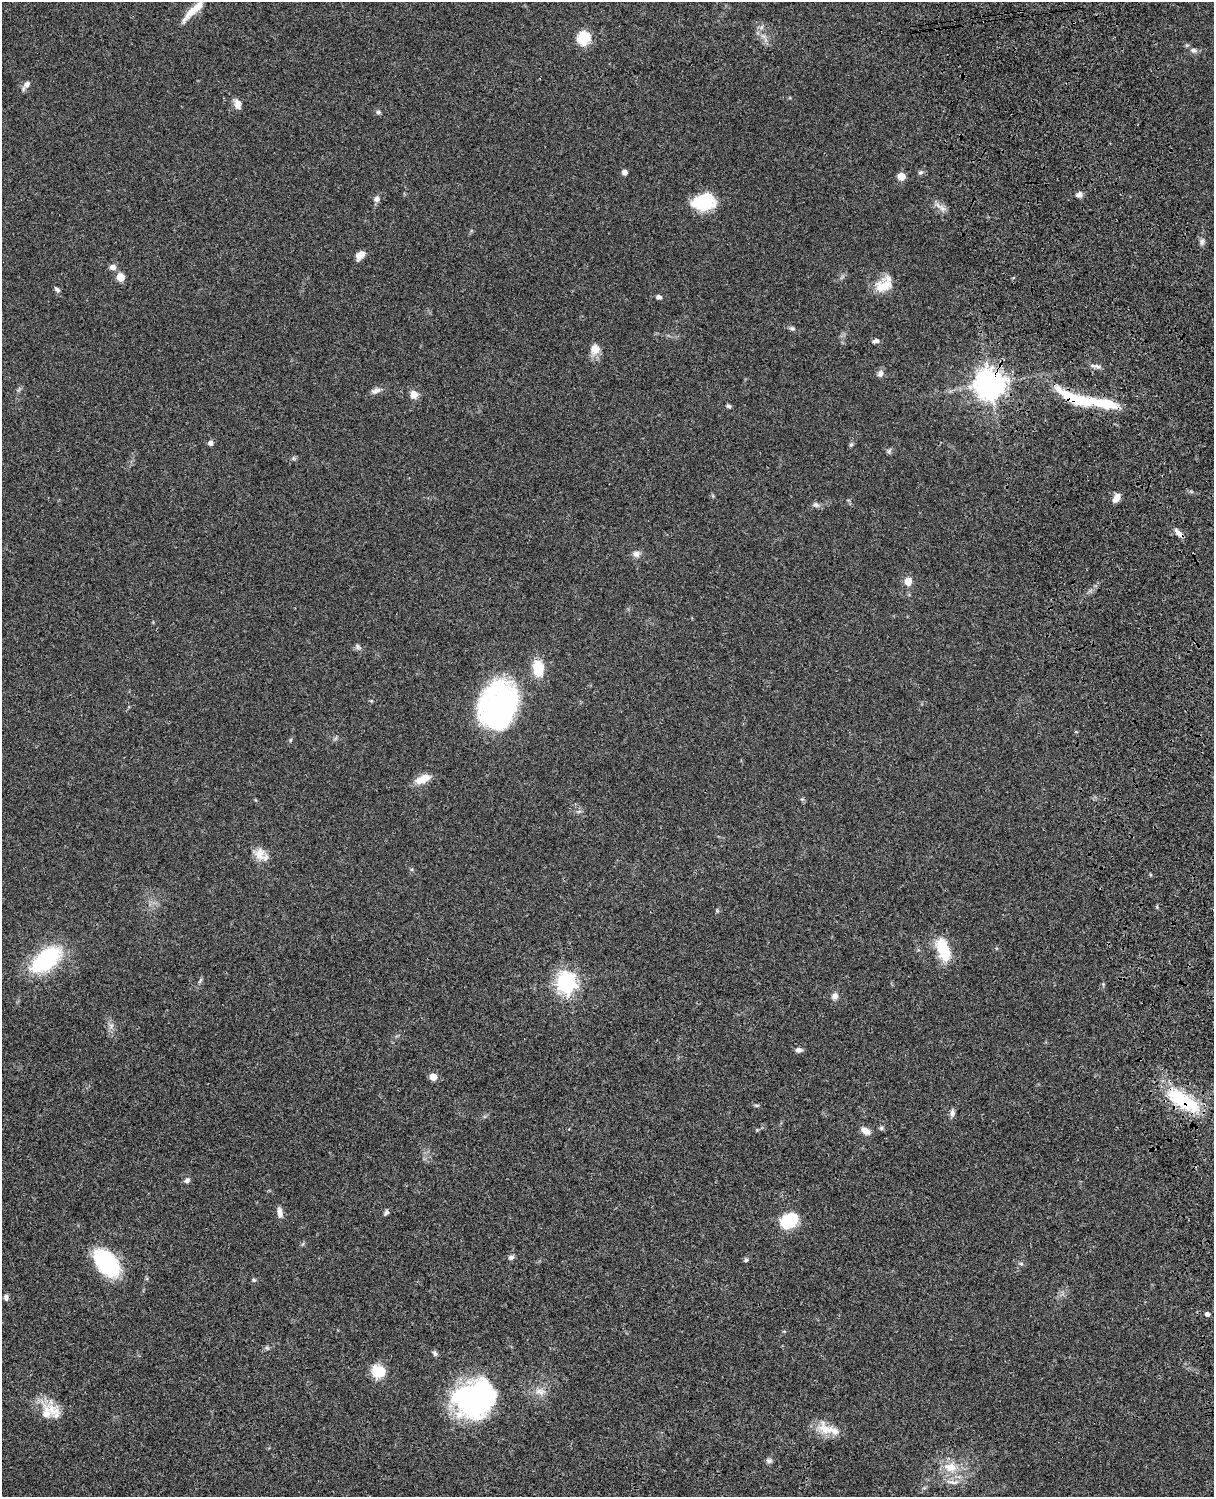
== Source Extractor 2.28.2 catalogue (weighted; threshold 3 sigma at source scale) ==
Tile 6 of 4 x 3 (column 2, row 2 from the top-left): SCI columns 1334-2545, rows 1773-3267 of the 5089 x 4928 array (HDU 1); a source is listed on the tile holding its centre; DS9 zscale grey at full resolution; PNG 1216 x 1499 px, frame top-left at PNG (2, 2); no overlay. Shown black and unused: <1% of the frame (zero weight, under 3 of 4 exposures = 6% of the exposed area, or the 3 px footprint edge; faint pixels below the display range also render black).
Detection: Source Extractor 2.28.2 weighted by HDU 2 'WHT'; one run over the whole footprint, this tile lists its part. Background 0.0756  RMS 0.0057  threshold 0.0259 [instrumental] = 3 sigma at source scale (4.5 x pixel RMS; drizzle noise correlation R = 1.50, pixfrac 1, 0.05/0.05 arcsec/px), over >= 5 px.
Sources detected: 91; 5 inside a brighter object's white glare — not listed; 6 inside a brighter listed object's ellipse — not listed separately; the other 80 listed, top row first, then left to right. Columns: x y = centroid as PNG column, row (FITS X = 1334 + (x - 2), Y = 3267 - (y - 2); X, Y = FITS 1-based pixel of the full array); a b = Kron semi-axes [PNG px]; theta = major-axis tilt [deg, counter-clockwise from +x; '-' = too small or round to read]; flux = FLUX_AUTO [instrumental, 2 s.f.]
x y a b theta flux
192 11 35 9 48 8.3
584 38 7 7 - 46
1193 50 10 7 -20 1.9
27 84 11 8 44 2.6
237 104 12 8 -77 3.5
378 112 6 6 - 1
625 172 5 5 - 2.2
921 172 7 5 29 1.3
901 176 5 5 - 11
1079 195 6 6 - 2.5
377 199 7 7 - 2.1
699 204 27 14 -22 15
942 208 13 7 -52 3.1
1202 242 9 6 87 1.7
360 255 11 7 46 4.2
113 267 9 7 -10 2.3
120 277 6 6 - 9.6
884 286 24 14 17 11
57 289 8 5 -42 1.3
659 297 7 5 -11 1.5
792 328 9 5 -20 1.3
876 341 8 5 12 1.8
595 349 13 11 78 5.7
1096 366 16 4 -10 1.9
880 374 9 7 68 2.4
990 384 10 10 - 650
376 391 13 7 14 2.7
414 394 10 9 - 4.3
1077 399 53 13 -21 28
728 406 6 5 - 1
210 443 6 6 - 1.8
851 444 6 5 - 0.97
889 451 8 4 54 1.1
1116 498 11 6 59 4.4
816 505 10 6 -26 1.7
1179 533 13 5 -41 3.4
636 554 10 9 - 2.7
908 581 8 7 - 6.1
358 647 9 5 -71 1.4
538 668 21 13 -84 13
500 708 37 25 56 160
290 740 6 3 71 0.67
422 779 17 11 25 6.5
802 799 6 4 -41 0.86
259 854 17 15 -64 6.8
717 911 6 5 - 0.72
943 949 24 12 -70 21
46 959 30 16 37 57
200 980 7 4 71 0.91
566 982 8 8 - 250
835 996 9 7 74 2.8
111 1026 7 6 - 1.8
799 1050 8 6 3 2
433 1077 5 5 - 7.7
1187 1103 38 20 -28 31
756 1105 6 4 -18 0.79
952 1113 11 6 85 1.9
881 1128 6 5 - 0.94
866 1131 12 7 -34 4
187 1180 8 6 42 1.6
280 1212 13 6 -81 3.3
386 1212 9 5 59 1.2
789 1220 16 11 25 28
511 1257 7 6 - 1.8
746 1260 5 5 - 0.95
106 1263 27 17 -47 50
1021 1264 6 4 -1 0.91
254 1280 6 4 20 0.87
6 1297 9 5 -88 1.5
1207 1314 5 5 - 1.9
267 1348 6 4 -43 0.91
435 1353 8 5 -58 1.3
379 1372 16 14 -2 12
540 1391 15 8 -4 4.3
474 1398 46 27 15 79
53 1410 25 18 -47 11
826 1430 28 14 -46 9.3
769 1461 8 7 - 1.5
950 1467 16 11 -9 9.6
952 1482 21 5 -5 3.7
Overlapping masked pixels (flux is a lower limit): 4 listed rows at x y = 990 384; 1077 399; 1179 533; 1187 1103